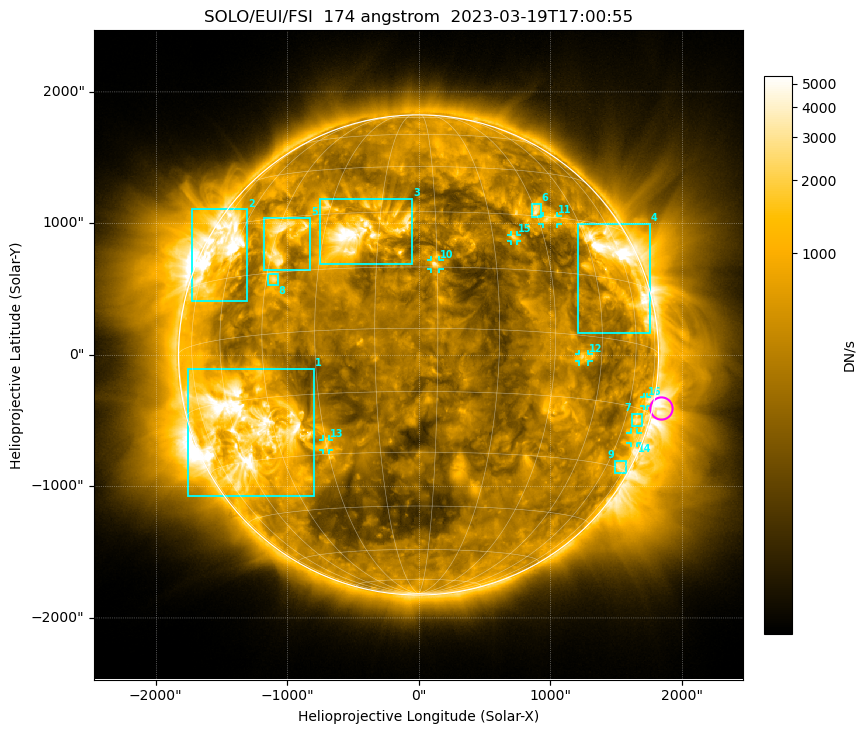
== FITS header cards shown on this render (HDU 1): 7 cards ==
TELESCOP= 'SOLO/EUI/FSI'       / telescope/Sensor name
WAVELNTH=                  174 / [Angstrom] characteristic wavelength observatio
WAVEUNIT= 'Angstrom'           / Wavelength unit
DATE-OBS= '2023-03-19T17:00:55.171' / [UTC] deprecated, same as DATE-BEG.
CTYPE1  = 'HPLN-TAN'           / helioprojective longitude (Solar X)
CTYPE2  = 'HPLT-TAN'           / helioprojective latitude (Solar Y)
BUNIT   = 'DN/s    '           / units of physical value, after BSCALE, BZERO

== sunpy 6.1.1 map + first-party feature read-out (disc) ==
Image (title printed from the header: SOLO/EUI/FSI  174 angstrom  2023-03-19T17:00:55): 1111 x 1112 px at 4.44 arcsec/px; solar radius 1826 arcsec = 411 px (full disc in frame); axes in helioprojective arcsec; data unit DN/s (BUNIT, on the colour bar)
Field: cropped to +-1.35 R_sun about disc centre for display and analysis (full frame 3268 x 3298 px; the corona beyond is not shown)
Orientation: file roll -4.409 deg (from PC/CROTA): ROTATED to solar-north-up (sunpy Map.rotate, bilinear) for analysis and display; everything below refers to the rotated frame
Observer: Stonyhurst longitude -19.6 deg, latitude -6.3 deg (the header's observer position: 20 deg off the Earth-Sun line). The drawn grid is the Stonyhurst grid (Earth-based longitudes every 15 deg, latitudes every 15 deg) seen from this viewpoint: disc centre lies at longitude -19.6 deg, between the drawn -30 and -15 deg meridians, so no drawn meridian runs through disc centre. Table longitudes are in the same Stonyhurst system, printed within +-180 deg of -19.6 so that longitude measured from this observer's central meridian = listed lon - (-19.6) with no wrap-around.
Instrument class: DISC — disc imager (sunpy class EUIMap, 174 A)
Bright regions (active regions / flare kernels): reference = the median radial profile (limb darkening/brightening removed); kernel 9 px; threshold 5 sigma = 984 DN/s over a disc level ~382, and >= 1.15x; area >= 13 px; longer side >= 10 px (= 44 arcsec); searched inside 0.97 R_sun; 16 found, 16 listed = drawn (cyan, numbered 1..; 7 of them under ~66 arcsec drawn as corner ticks so the feature stays visible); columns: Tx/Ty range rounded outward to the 10 arcsec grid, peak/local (2 s.f.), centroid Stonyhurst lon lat
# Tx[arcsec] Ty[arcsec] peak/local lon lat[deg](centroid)
1 -1760..-790 -1080..-110 18 -71 -22
2 -1720..-1300 400..1110 13 -81 +22
3 -750..-40 680..1190 15 -36 +24
4 1210..1760 160..1000 14 +41 +20
5 -1180..-820 640..1040 9.6 -58 +24
6 860..930 1040..1150 7.3 +15 +32
7 1620..1710 -550..-450 4.6 +53 -18
8 -1150..-1070 530..610 6.8 -58 +13
9 1490..1580 -900..-800 4.4 +54 -29
10 90..160 650..720 13 -16 +16
11 940..1060 990..1060 5.4 +19 +29
12 1220..1290 -50..10 5.6 +24 -5
13 -730..-680 -730..-640 4.7 -45 -28
14 1610..1670 -670..-590 2.9 +55 -22
15 700..750 860..910 4.8 +6 +23
16 1710..1740 -390..-320 3.3 +56 -13
Off-limb structures (1.02-1.3 R_sun): pedestal 1.36 DN/s subtracted; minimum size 162 px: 2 found; the strongest spans PA ~220..315 deg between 1.02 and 1.3 R_sun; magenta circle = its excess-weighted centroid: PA ~260 deg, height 1.04 R_sun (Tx ~1850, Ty ~-400 arcsec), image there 4.4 x the reference